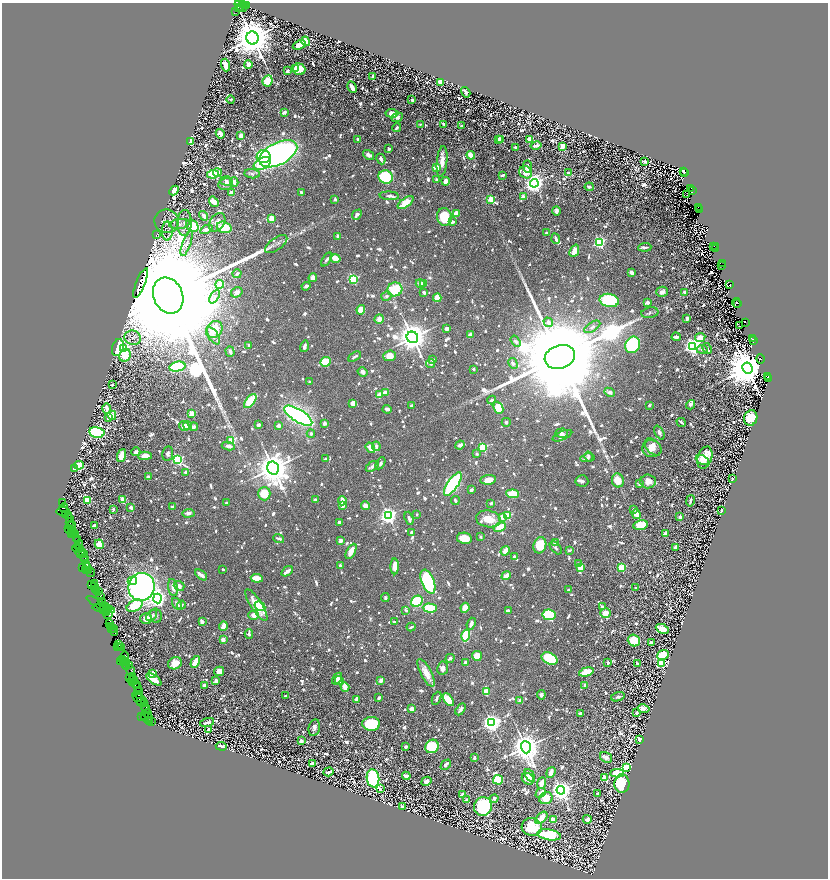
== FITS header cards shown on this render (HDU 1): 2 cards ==
NAXIS1  =                 1652
NAXIS2  =                 1752

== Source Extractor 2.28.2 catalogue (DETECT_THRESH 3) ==
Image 1652 x 1752 px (HDU 1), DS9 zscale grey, zoomed out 1/2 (1 PNG px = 2 x 2 image px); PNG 830 x 880 px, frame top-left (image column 1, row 1751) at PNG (2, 3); each listed source drawn as its Kron ellipse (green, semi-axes under 4 px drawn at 4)
Background 0.729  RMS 0.0091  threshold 0.0272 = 3 sigma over >= 5 px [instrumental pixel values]
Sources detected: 1984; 178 cannot appear on this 1/2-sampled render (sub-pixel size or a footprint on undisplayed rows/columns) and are neither listed nor drawn; of the other 1806, the 500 brightest by FLUX_AUTO listed and drawn (1306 fainter detections omitted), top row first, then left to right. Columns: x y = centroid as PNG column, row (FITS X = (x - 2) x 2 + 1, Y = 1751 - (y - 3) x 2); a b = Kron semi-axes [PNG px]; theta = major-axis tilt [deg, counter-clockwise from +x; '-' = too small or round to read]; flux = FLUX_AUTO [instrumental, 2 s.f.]
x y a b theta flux
242 5 2 2 - 210
240 6 7 2 -38 370
244 6 3 3 - 140
246 6 2 1 - 49
238 8 2 2 - 370
241 9 2 1 - 50
235 11 2 1 - 380
252 38 6 6 - 11000
306 41 5 3 - 36
299 45 7 4 21 22
226 65 6 3 -73 37
248 65 4 3 - 21
296 69 4 3 - 15
299 69 6 5 - 49
287 71 3 2 - 12
373 76 3 3 - 13
268 81 6 5 - 43
440 82 3 2 - 72
352 87 6 3 -64 23
466 92 5 3 - 8.4
231 99 4 3 - 5.3
412 100 2 2 - 12
284 112 4 2 - 12
392 113 6 4 -5 20
397 117 6 4 26 7.2
420 124 2 2 - 5.1
444 124 4 2 - 9.1
462 126 3 2 - 9
397 128 4 2 - 6.2
220 134 5 3 - 18
241 135 3 3 - 18
358 139 3 2 - 6.8
530 139 3 2 - 67
499 140 4 3 - 24
501 140 3 2 - 9.6
191 141 4 3 - 25
536 146 5 2 - 15
562 146 4 3 - 34
515 147 3 2 - 6.8
389 149 4 3 - 5.3
278 154 20 11 28 1100
369 155 6 4 -34 9.1
471 155 4 3 - 32
264 157 7 6 - 240
381 159 5 3 - 9.1
442 161 15 5 84 17
645 161 3 3 - 5.1
262 164 9 5 27 56
527 167 6 4 -85 11
437 168 3 3 - 17
526 172 7 6 - 23
683 172 3 2 - 54
685 172 3 1 - 190
217 173 4 3 - 48
568 173 4 2 - 7
213 174 6 4 9 90
252 174 7 4 -5 6.2
503 175 4 2 - 7.9
386 177 7 6 - 180
437 180 3 3 - 8.1
226 181 6 5 - 5.9
446 181 4 3 - 25
234 182 4 3 - 12
534 183 4 4 - 1500
226 184 7 6 - 9
589 187 5 2 - 6.5
691 188 2 1 - 160
174 191 5 4 - 24
692 191 3 2 - 250
231 192 3 3 - 14
301 192 3 3 - 6
687 195 2 1 - 5.3
389 196 10 4 -4 9.5
523 197 4 4 - 15
335 199 2 2 - 6
491 199 3 3 - 76
214 202 5 4 - 21
406 203 9 4 36 45
698 207 2 1 - 130
700 210 4 2 - 320
556 211 5 3 - 9
456 213 4 3 - 18
357 215 6 3 49 10
204 216 5 3 - 11
444 217 9 7 -81 100
271 218 3 3 - 46
167 221 12 11 - 15
217 222 10 7 53 14
453 222 4 3 - 7.5
184 223 13 7 87 12
180 224 10 5 8 11
192 226 7 5 -41 80
224 227 7 5 -18 66
207 229 6 4 26 15
167 231 9 5 90 7.7
546 233 3 3 - 7.9
157 234 3 2 - 16
338 236 3 2 - 10
556 239 5 2 - 10
599 242 3 3 - 370
187 243 13 4 70 9.5
276 244 13 6 36 8.4
714 246 2 1 - 46
715 246 3 1 - 73
645 247 6 3 6 8.8
715 248 2 1 - 25
574 251 6 4 66 22
335 258 5 3 - 34
327 259 8 3 55 6.3
722 264 2 1 - 27
721 265 3 1 - 46
632 273 4 2 - 24
237 274 4 3 - 6.5
313 278 4 4 - 14
353 279 3 3 - 240
141 283 16 4 68 1500
420 283 4 4 - 9.3
423 283 4 3 - 9.8
220 284 4 3 - 44
730 285 3 2 - 66
306 286 4 3 - 10
395 289 7 7 - 81
237 292 6 5 - 7.6
424 292 4 2 - 5.5
662 292 6 5 - 10
685 292 4 3 - 9.1
168 296 18 14 -66 240000
386 296 5 4 - 5.2
215 297 7 4 56 5.8
437 298 4 3 - 41
609 300 10 6 -11 190
647 302 3 3 - 14
736 303 5 1 - 75
738 303 2 1 - 46
361 310 5 4 - 50
650 313 9 5 10 5.4
687 318 3 3 - 11
379 319 5 4 - 13
548 322 5 3 - 12
745 322 3 2 - 210
740 326 2 1 - 5.6
592 327 9 4 34 7
447 328 3 3 - 9.4
215 329 9 7 56 45
471 334 3 3 - 19
213 336 10 5 -55 11
412 337 6 5 - 4800
676 337 4 3 - 12
700 337 5 4 - 21
133 338 8 7 - 8.9
753 339 3 2 - 47
515 341 6 4 -57 6.8
753 341 3 3 - 160
633 345 8 7 - 280
249 346 4 2 - 5.4
304 346 6 3 74 7.2
692 346 4 4 - 1100
118 347 9 5 71 240
124 349 3 3 - 170
702 349 5 3 - 5.5
707 349 6 3 -59 9.1
230 351 5 3 - 8.8
125 355 6 5 - 71
390 356 6 5 - 29
355 357 7 3 32 5.6
560 357 15 11 18 120000
760 359 5 3 - 200
432 360 3 3 - 6.5
325 362 5 4 - 81
513 363 5 3 - 8.9
431 364 4 3 - 6.7
177 367 8 5 12 210
747 368 6 5 - 17000
473 369 2 2 - 5.4
362 372 5 4 - 9.6
768 376 3 1 - 62
768 378 3 2 - 250
310 382 3 2 - 5.5
112 385 3 3 - 6.1
385 392 4 3 - 12
609 392 5 3 - 12
379 395 4 3 - 20
492 400 4 3 - 6.7
250 401 8 4 53 59
353 403 4 4 - 13
649 405 3 2 - 6.2
691 405 5 3 - 5.9
411 406 3 3 - 5.4
498 408 6 4 -67 88
107 409 5 3 - 18
387 409 4 3 - 10
192 414 3 3 - 77
112 415 5 4 - 18
298 416 16 6 -32 1200
108 418 3 3 - 11
751 418 8 6 72 78
506 422 4 4 - 5.2
681 422 5 2 - 6.6
324 423 4 3 - 8.6
258 425 4 3 - 7.6
184 426 5 4 - 22
188 426 4 2 - 15
279 426 3 3 - 12
193 427 4 3 - 9.2
97 432 7 5 -11 370
561 433 6 4 5 6
659 433 7 4 -64 6.9
311 434 4 4 - 5.4
562 436 10 4 23 6.2
231 440 4 3 - 56
460 445 5 3 - 11
228 446 7 3 -7 13
376 446 4 3 - 9.5
483 447 3 3 - 160
653 447 10 6 -46 20
370 448 5 4 - 29
652 449 10 8 -14 25
136 452 4 3 - 11
168 454 7 5 82 6.5
477 454 3 2 - 5.8
122 455 7 4 68 30
145 456 7 4 2 24
589 456 5 3 - 6.7
325 458 2 2 - 5.2
588 458 7 3 10 6.5
705 458 11 7 72 55
177 459 4 3 - 370
702 460 7 4 -25 18
380 463 6 4 60 5.7
79 465 5 4 - 91
372 466 7 3 34 8.6
273 468 7 5 -75 6400
74 469 3 2 - 10
186 472 3 3 - 7.1
148 477 3 3 - 5.5
732 479 2 2 - 5.4
488 480 8 4 9 25
618 480 7 6 - 35
582 481 6 5 - 5.4
648 481 7 7 - 14
453 484 13 5 56 320
640 484 3 3 - 9.8
471 490 3 2 - 9.6
264 494 6 6 - 52
513 494 6 3 -6 67
87 500 3 3 - 170
123 500 3 3 - 69
315 500 4 3 - 6.6
342 501 4 3 - 36
455 501 4 2 - 7
690 501 6 2 78 7.9
62 503 3 2 - 36
226 503 2 2 - 6.2
491 503 3 3 - 6
342 506 4 3 - 10
365 506 5 3 - 22
131 507 4 3 - 6.9
172 507 4 2 - 6.4
64 508 5 4 - 360
113 509 4 2 - 5.9
634 509 4 3 - 5.8
721 510 3 2 - 6.6
63 511 7 3 -4 380
188 513 6 4 4 11
417 514 2 2 - 10
636 514 5 4 - 20
65 515 4 3 - 170
388 515 4 4 - 1100
68 516 3 1 - 100
508 516 3 3 - 95
502 517 3 3 - 44
680 517 3 2 - 14
69 518 2 1 - 26
409 518 7 2 -71 9.4
488 519 12 8 -9 34
70 522 3 1 - 36
339 522 3 3 - 6.9
71 525 2 2 - 75
94 525 3 2 - 8
641 525 7 5 12 68
72 527 6 2 -72 280
500 527 6 3 30 57
69 528 3 1 - 75
70 530 5 1 - 200
72 530 2 1 - 130
412 532 3 3 - 5.8
72 533 4 2 - 120
74 533 2 1 - 86
666 534 3 3 - 29
76 535 2 1 - 91
481 537 2 2 - 8.4
77 538 2 1 - 120
279 538 5 2 - 8.1
464 538 7 5 -11 43
78 539 3 1 - 52
340 541 3 3 - 10
555 543 3 3 - 18
99 544 5 4 - 36
79 545 5 4 - 400
540 545 8 6 73 62
676 547 4 3 - 9.8
556 548 8 4 -48 5.7
78 549 5 2 - 290
80 549 2 2 - 210
569 550 4 3 - 6.9
351 551 8 3 62 36
505 551 5 3 - 23
80 552 5 2 - 260
81 553 2 1 - 56
83 553 2 1 - 120
84 557 2 1 - 20
514 557 3 2 - 6.5
85 559 3 2 - 15
87 564 3 3 - 190
579 564 2 2 - 13
340 565 3 3 - 6
395 566 8 4 -89 23
82 567 3 1 - 6.2
581 567 4 3 - 35
87 568 4 2 - 460
621 568 3 3 - 140
223 569 2 2 - 7.4
88 570 2 1 - 81
87 571 3 2 - 71
287 571 6 3 35 12
91 573 4 2 - 67
201 575 7 3 -38 15
506 576 5 3 - 21
257 578 6 3 -8 48
132 581 5 4 - 47
428 582 12 6 -68 320
94 583 3 2 - 150
91 584 2 1 - 31
94 586 4 2 - 150
179 586 5 5 - 10
142 587 14 13 - 1300
173 588 9 5 -79 15
636 588 3 2 - 7
96 589 3 1 - 100
568 590 3 2 - 6.2
96 591 3 2 - 64
99 591 2 2 - 58
100 596 3 2 - 37
385 597 4 3 - 5.1
157 598 5 4 - 1100
102 601 3 2 - 220
417 601 6 5 - 170
102 603 2 1 - 110
177 604 7 3 -58 12
101 605 16 4 -28 230
181 605 4 3 - 6.1
256 605 18 6 -57 65
135 606 8 5 27 130
260 606 6 4 -31 37
602 607 4 3 - 11
102 608 10 2 -6 190
430 608 7 4 -3 96
465 608 5 4 - 43
104 610 2 1 - 66
106 610 3 2 - 160
406 610 4 2 - 5
508 611 3 3 - 6.3
107 613 2 1 - 51
605 613 5 5 - 29
108 615 5 1 - 20
254 615 5 5 - 14
549 615 6 5 - 160
152 616 6 4 48 5.8
156 616 7 6 - 7
146 619 6 5 - 25
202 622 4 3 - 13
394 622 3 3 - 5.1
110 623 3 1 - 12
471 624 6 3 69 12
223 626 5 3 - 19
110 627 4 2 - 110
411 627 4 2 - 5.1
111 628 2 2 - 55
114 629 2 1 - 50
662 629 7 4 -26 33
115 632 3 1 - 19
249 634 5 3 - 7.5
466 635 6 3 75 120
223 640 2 2 - 31
634 641 6 6 - 53
651 643 3 2 - 9.2
119 645 2 2 - 54
117 646 2 1 - 32
119 647 3 2 - 73
122 647 3 1 - 91
663 655 6 5 - 110
477 656 5 5 - 37
125 657 5 2 - 170
450 658 4 3 - 7.4
122 659 2 2 - 52
549 659 8 5 -25 190
121 661 2 1 - 42
123 661 2 1 - 34
125 661 2 2 - 120
195 662 6 3 58 66
466 662 3 2 - 9.2
175 663 7 6 - 33
608 663 3 2 - 8.1
638 663 3 2 - 6.4
126 664 4 1 - 140
662 664 4 3 - 200
129 665 2 1 - 25
126 666 3 2 - 83
443 668 6 5 - 14
130 670 6 3 -72 34
219 671 5 5 - 23
586 672 7 4 16 48
426 673 15 5 -62 30
152 674 4 3 - 36
132 676 3 2 - 110
130 678 4 2 - 59
154 679 9 3 -35 49
337 679 6 3 55 13
132 680 5 2 - 130
339 680 4 3 - 7.6
381 680 4 2 - 15
216 681 3 3 - 11
133 683 4 2 - 110
136 685 4 3 - 100
205 685 4 3 - 17
585 685 3 3 - 9.1
345 687 5 3 - 38
137 688 2 1 - 30
138 690 4 2 - 23
486 692 4 3 - 49
140 695 3 2 - 180
541 695 4 4 - 5.8
286 696 3 2 - 7.1
137 697 3 2 - 49
618 697 7 4 17 5.7
379 698 3 2 - 9.4
437 698 7 3 67 5.1
140 699 9 5 -44 75
356 699 3 2 - 17
448 700 7 4 -54 64
520 700 4 4 - 7.6
141 702 3 1 - 76
145 703 2 1 - 30
145 706 3 1 - 59
146 709 4 2 - 48
412 709 4 3 - 21
461 709 7 3 58 9.4
644 709 6 3 -10 8.8
580 713 3 2 - 5.5
636 713 3 2 - 5.4
148 714 4 2 - 270
145 715 2 2 - 64
141 716 2 1 - 12
147 717 6 3 -2 280
149 720 3 1 - 170
149 722 2 1 - 53
152 722 3 2 - 150
207 722 7 2 16 8.3
491 723 4 4 - 1300
371 724 9 7 -1 98
314 728 8 5 77 8.4
209 729 3 2 - 6.5
639 739 4 3 - 11
301 741 3 3 - 8.3
221 746 5 3 - 11
432 746 7 6 - 110
405 747 3 2 - 6.6
526 747 6 5 - 4700
606 757 6 5 - 15
474 758 3 2 - 6.2
313 764 4 3 - 18
446 765 6 3 45 13
626 767 4 3 - 60
329 772 5 3 - 6.4
551 772 6 4 71 12
617 773 7 4 2 77
530 775 7 4 -59 18
406 776 4 3 - 12
373 778 9 6 -83 400
605 778 3 3 - 76
528 779 6 5 - 30
498 780 5 5 - 89
426 781 5 4 - 10
541 783 6 3 68 19
622 784 9 7 88 110
380 789 3 2 - 14
561 790 4 4 - 1800
541 793 5 3 - 18
462 794 4 2 - 6.9
597 794 2 2 - 13
546 798 7 6 - 31
494 799 4 3 - 8.6
466 800 3 3 - 6.9
483 806 9 9 - 270
402 807 3 2 - 9
541 818 7 4 44 30
587 819 4 4 - 7.3
553 820 4 3 - 18
532 827 10 9 - 65
549 835 12 5 -9 210
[1306 fainter detections neither listed nor drawn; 178 sub-pixel or undisplayed-footprint detections neither listed nor drawn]